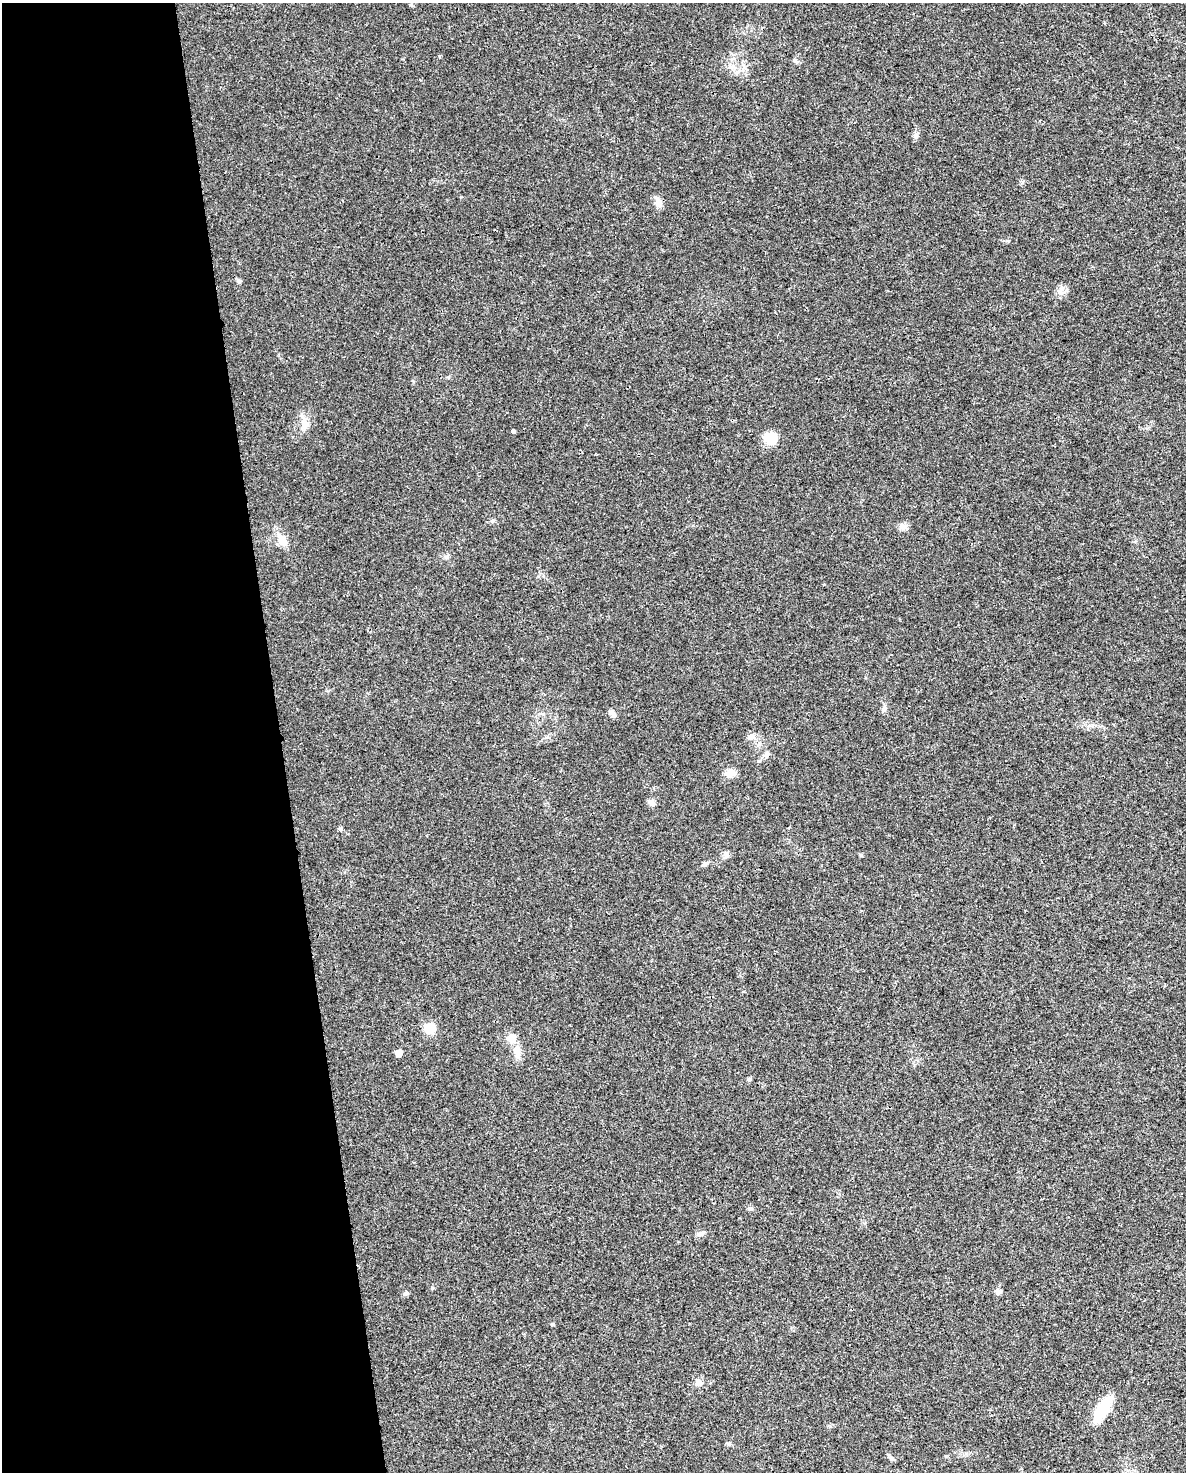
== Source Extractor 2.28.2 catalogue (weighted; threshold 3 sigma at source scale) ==
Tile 5 of 4 x 3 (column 1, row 2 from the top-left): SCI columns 1-1184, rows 1492-2961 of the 4736 x 4497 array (HDU 1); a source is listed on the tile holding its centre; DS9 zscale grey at full resolution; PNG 1188 x 1474 px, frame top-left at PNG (2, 3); no overlay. Shown black and unused: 24% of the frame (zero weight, under 3 of 4 exposures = <1% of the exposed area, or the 3 px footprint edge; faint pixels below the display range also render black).
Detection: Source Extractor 2.28.2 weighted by HDU 2 'WHT'; one run over the whole footprint, this tile lists its part. Background 0.0232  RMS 0.003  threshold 0.0136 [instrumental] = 3 sigma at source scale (4.5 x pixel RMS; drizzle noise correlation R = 1.50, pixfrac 1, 0.0396/0.0396 arcsec/px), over >= 5 px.
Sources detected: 32; all 32 listed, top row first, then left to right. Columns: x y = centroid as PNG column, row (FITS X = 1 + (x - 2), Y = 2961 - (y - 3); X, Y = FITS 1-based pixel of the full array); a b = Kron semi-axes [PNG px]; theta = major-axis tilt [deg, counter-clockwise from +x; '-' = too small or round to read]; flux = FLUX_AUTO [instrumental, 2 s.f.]
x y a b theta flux
915 135 7 6 - 0.85
658 203 14 8 -72 1.8
239 281 6 5 - 0.58
304 423 16 8 89 2.4
513 431 3 3 - 21
772 440 19 15 66 4.3
903 527 10 8 -61 1.4
282 540 17 10 -49 3
446 557 7 5 -45 0.66
884 709 8 6 59 0.84
612 713 12 5 -51 1.1
751 737 12 5 -7 1.1
767 753 8 5 82 0.77
730 773 13 9 19 2.2
651 803 10 6 -22 1.1
726 854 8 7 - 1.1
705 864 9 5 30 0.69
430 1028 14 12 -4 4.2
511 1038 10 9 - 3.6
517 1052 17 9 -82 2.6
398 1053 6 5 - 2.6
749 1079 6 5 - 0.47
751 1209 6 4 -18 0.47
699 1234 10 5 13 0.93
432 1288 6 3 45 0.37
998 1292 6 6 - 1.4
406 1293 7 4 -90 0.46
553 1324 6 4 70 0.3
698 1383 9 7 42 1.5
1102 1409 32 11 62 9.6
729 1444 6 5 - 0.52
892 1459 6 5 - 0.54
Unlisted compact peaks at least as high as the median listed source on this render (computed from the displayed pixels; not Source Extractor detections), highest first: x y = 1060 292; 439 56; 861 855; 547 737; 492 521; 1022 182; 341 829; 538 576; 461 197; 795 61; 448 377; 1008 241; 413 381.